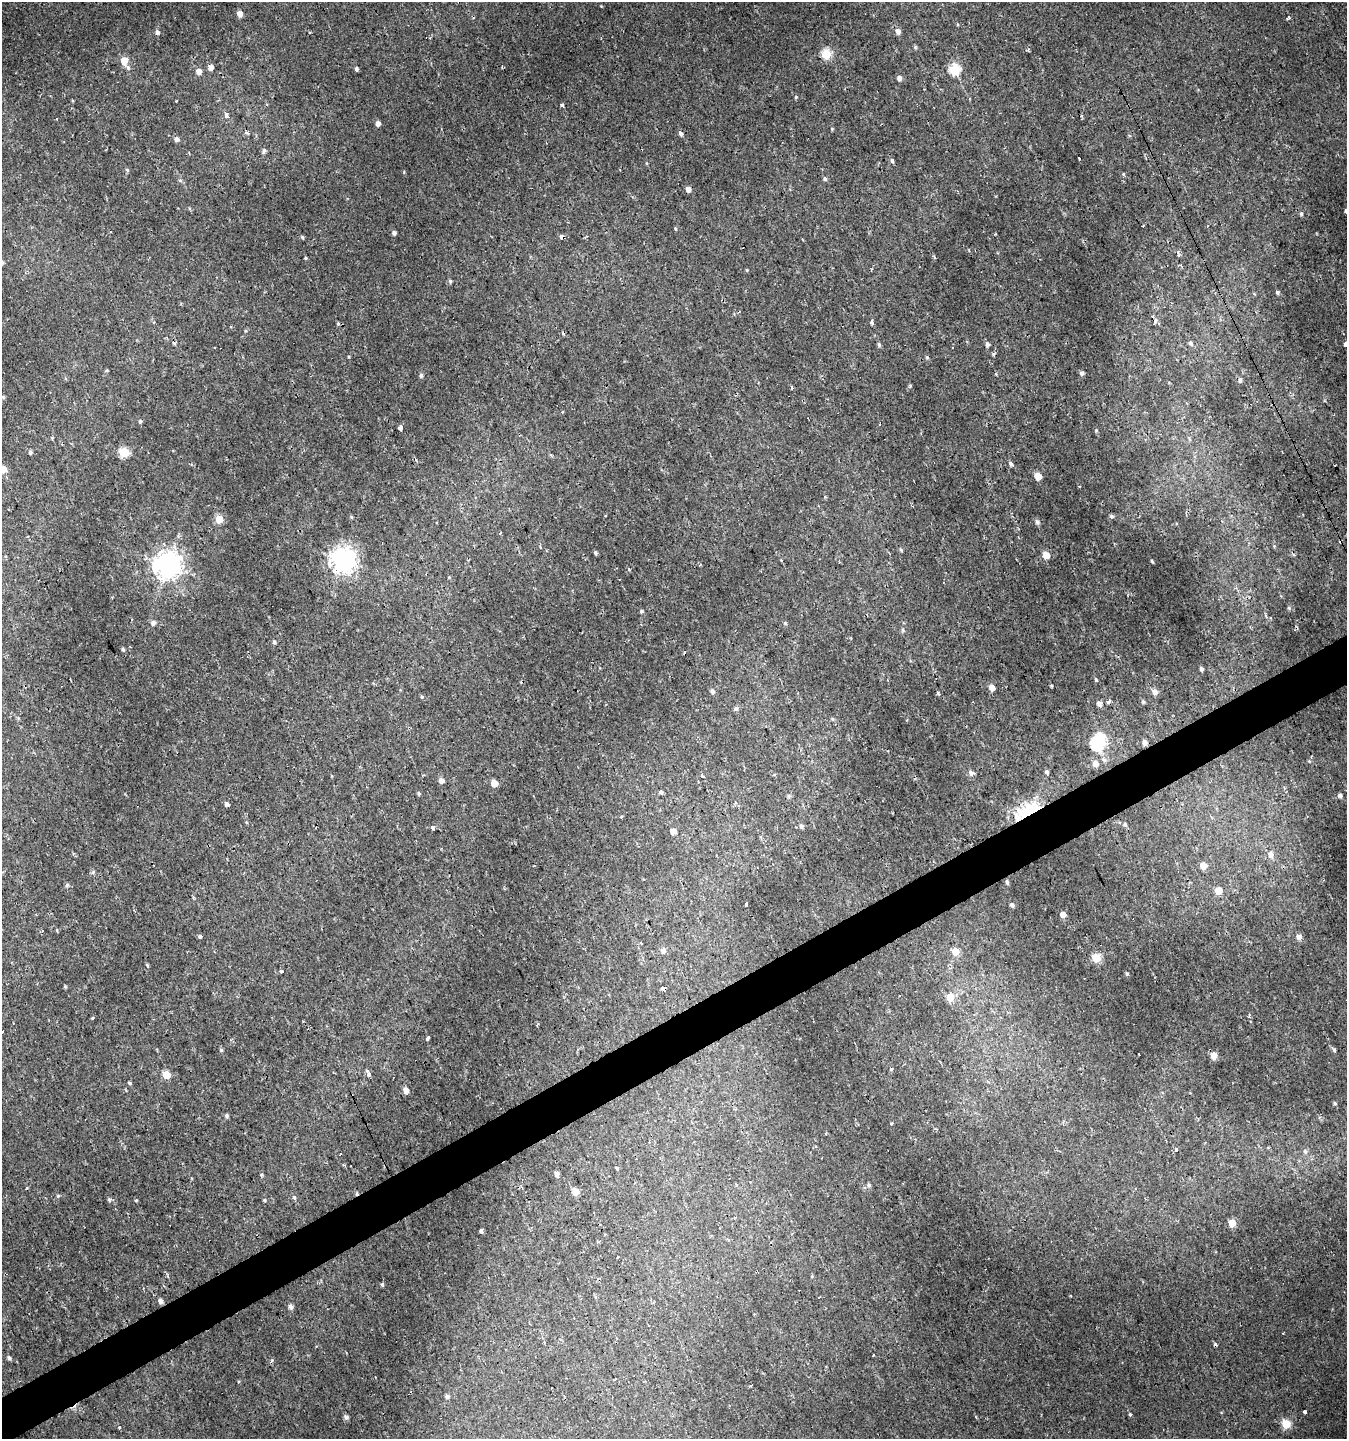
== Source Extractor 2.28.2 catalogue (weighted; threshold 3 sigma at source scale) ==
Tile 7 of 4 x 4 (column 3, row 2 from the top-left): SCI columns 2845-4189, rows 2875-4311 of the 5629 x 5748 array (HDU 1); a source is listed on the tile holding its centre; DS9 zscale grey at full resolution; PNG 1349 x 1441 px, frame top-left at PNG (2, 2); no overlay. Shown black and unused: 3% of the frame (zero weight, under 2 of 3 exposures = <1% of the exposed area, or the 3 px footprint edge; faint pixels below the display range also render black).
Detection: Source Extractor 2.28.2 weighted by HDU 2 'WHT'; one run over the whole footprint, this tile lists its part. Background 0.00239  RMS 0.0018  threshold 0.00792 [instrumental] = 3 sigma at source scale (4.5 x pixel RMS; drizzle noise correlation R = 1.50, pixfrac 1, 0.0396/0.0396 arcsec/px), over >= 5 px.
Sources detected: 206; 1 inside a brighter object's white glare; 12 cosmic-ray / hot-pixel residue — not listed; the other 193 listed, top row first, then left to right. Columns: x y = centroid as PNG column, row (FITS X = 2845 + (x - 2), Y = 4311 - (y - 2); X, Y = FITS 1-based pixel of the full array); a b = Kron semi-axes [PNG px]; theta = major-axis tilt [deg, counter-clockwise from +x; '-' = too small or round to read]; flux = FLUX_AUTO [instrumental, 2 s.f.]
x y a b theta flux
240 14 5 5 - 1.3
1288 18 4 4 - 0.49
898 31 6 5 - 0.89
157 32 6 5 - 0.46
915 47 6 4 -72 0.21
826 54 5 5 - 8.9
124 61 6 5 - 2.9
128 67 7 6 - 0.47
210 67 5 5 - 1.2
356 69 4 3 - 0.39
954 69 6 6 - 13
199 71 5 5 - 1.2
899 78 5 5 - 0.68
796 97 4 3 - 0.17
176 101 3 2 - 0.16
562 105 4 3 - 0.45
227 115 8 4 -53 1.3
1082 116 5 3 - 0.23
378 123 5 4 - 0.76
832 129 4 4 - 0.18
246 132 6 4 -59 0.49
680 134 6 4 -77 0.52
176 139 5 5 - 0.68
264 151 6 5 - 0.48
1079 158 3 2 - 0.52
892 161 6 4 -77 0.35
646 163 5 3 - 0.16
127 170 5 4 - 0.27
825 179 6 4 -73 0.31
688 189 5 4 - 1
1301 214 5 4 - 0.3
1143 226 3 2 - 0.16
675 228 5 3 - 0.17
394 233 4 4 - 0.46
302 237 5 4 - 0.24
561 237 5 5 - 0.5
934 257 4 3 - 0.28
305 258 3 3 - 0.2
2 262 5 4 - 0.42
450 281 5 4 - 0.29
1277 292 5 4 - 0.29
872 322 4 4 - 0.57
338 324 6 4 -76 0.26
1191 343 7 5 -66 0.48
987 344 5 4 - 0.56
1345 344 4 3 - 2.4
879 345 6 4 -73 0.31
993 354 5 4 - 0.25
927 357 5 4 - 0.25
106 370 5 3 - 0.18
1081 373 5 4 - 0.46
996 374 4 3 - 0.18
421 375 5 5 - 0.36
1240 380 6 4 61 0.38
910 386 4 4 - 0.2
791 388 5 3 - 0.23
3 397 5 4 - 0.21
140 421 5 4 - 0.29
400 428 3 3 - 29
1096 430 4 3 - 0.17
30 452 5 5 - 0.36
124 452 5 5 - 11
551 455 6 4 -44 0.21
1010 464 6 4 -55 0.43
3 469 5 5 - 2.4
1038 476 5 5 - 2.8
825 497 4 4 - 0.16
1111 516 6 5 - 0.36
351 517 5 4 - 0.23
219 519 6 5 - 3.4
1037 522 6 6 - 0.46
500 533 3 2 - 0.26
163 543 4 4 - 0.52
901 550 5 4 - 0.26
595 552 4 4 - 0.37
1046 555 5 5 - 2.7
343 559 8 8 - 180
1152 561 5 3 - 0.19
168 565 9 8 - 200
629 569 4 4 - 0.18
449 577 4 4 - 0.16
1289 608 5 5 - 0.28
642 612 5 4 - 0.28
153 623 5 5 - 0.69
785 623 5 4 - 0.24
903 630 6 4 -75 0.3
274 642 5 4 - 0.37
123 649 4 3 - 0.34
685 652 4 2 - 0.13
1201 669 4 3 - 0.45
1096 680 5 4 - 0.23
1051 686 3 2 - 0.21
992 687 5 4 - 1.7
712 691 6 5 - 0.55
1155 692 6 5 - 0.95
938 693 4 3 - 0.34
422 697 4 4 - 0.32
1109 701 3 3 - 4.9
1143 702 5 4 - 0.31
1099 703 5 5 - 0.73
736 708 6 6 - 0.48
832 719 6 4 -88 0.22
1145 742 5 4 - 0.79
1097 744 7 7 - 21
1104 759 8 6 -47 0.61
1309 761 5 4 - 0.18
1095 764 6 5 - 1.5
1046 772 5 5 - 0.35
971 773 6 5 - 0.74
331 776 4 3 - 0.12
702 776 4 3 - 0.87
441 780 5 5 - 0.93
494 783 5 4 - 2.5
661 792 4 4 - 0.53
419 793 5 4 - 0.27
1340 795 5 5 - 0.55
789 796 6 5 - 0.28
226 804 4 4 - 0.63
1028 812 12 7 30 46
621 817 4 3 - 0.17
1017 818 14 9 -74 2.1
1125 825 6 4 -86 0.3
801 826 6 5 - 0.41
433 828 4 3 - 1.4
673 831 5 5 - 1.4
1271 854 7 6 - 1
534 866 3 2 - 0.18
1203 866 5 5 - 2.7
93 872 6 5 - 0.29
1007 882 6 4 -75 0.33
67 885 5 3 - 0.28
1219 891 5 5 - 3.8
746 904 3 3 - 2.7
1012 905 4 4 - 0.59
1063 914 5 4 - 1.5
1299 936 5 5 - 0.98
200 937 4 3 - 0.53
641 943 3 3 - 0.35
663 950 6 5 - 0.84
955 952 5 5 - 3.1
1096 958 5 5 - 7.2
147 965 4 3 - 0.2
281 971 3 3 - 1.1
1127 974 5 4 - 0.25
663 988 5 4 - 3.7
950 997 5 5 - 4.7
1249 1015 5 3 - 0.21
92 1018 3 3 - 0.19
2 1031 3 3 - 0.67
428 1038 4 3 - 0.51
221 1050 5 4 - 0.32
1334 1050 5 4 - 0.28
1139 1054 3 2 - 0.29
1213 1055 7 5 70 1.7
891 1069 4 3 - 0.21
367 1071 4 3 - 0.38
369 1074 3 3 - 1.4
166 1075 5 5 - 4.2
129 1083 4 3 - 0.23
406 1090 6 5 - 1.2
1335 1103 5 4 - 0.28
226 1116 5 4 - 0.39
891 1123 3 3 - 0.36
815 1146 4 3 - 0.22
1176 1149 3 3 - 2
1305 1151 7 6 - 0.53
351 1166 3 2 - 0.17
617 1168 4 3 - 0.24
556 1174 5 4 - 0.74
261 1175 5 4 - 0.22
869 1185 6 6 - 0.4
576 1192 5 5 - 2.9
58 1196 5 4 - 0.21
294 1197 6 5 - 0.38
109 1200 5 5 - 0.32
136 1200 4 3 - 0.16
264 1200 4 3 - 0.24
1232 1223 5 5 - 4.1
481 1231 4 4 - 0.53
618 1258 3 3 - 0.95
382 1284 4 3 - 0.28
819 1297 3 2 - 0.12
161 1301 5 4 - 0.82
290 1307 5 5 - 0.6
9 1358 5 4 - 0.46
272 1361 6 4 48 0.26
750 1386 3 3 - 0.72
447 1396 6 5 - 0.45
1305 1412 3 3 - 6.7
1130 1414 4 3 - 0.27
346 1417 5 5 - 0.5
1286 1424 5 5 - 7.6
119 1427 3 3 - 0.18
Overlapping masked pixels (flux is a lower limit): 4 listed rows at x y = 561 237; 1028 812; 1017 818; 663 988
Isophote crosses this tile's border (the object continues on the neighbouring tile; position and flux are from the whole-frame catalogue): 4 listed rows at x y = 2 262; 1345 344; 3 469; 2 1031